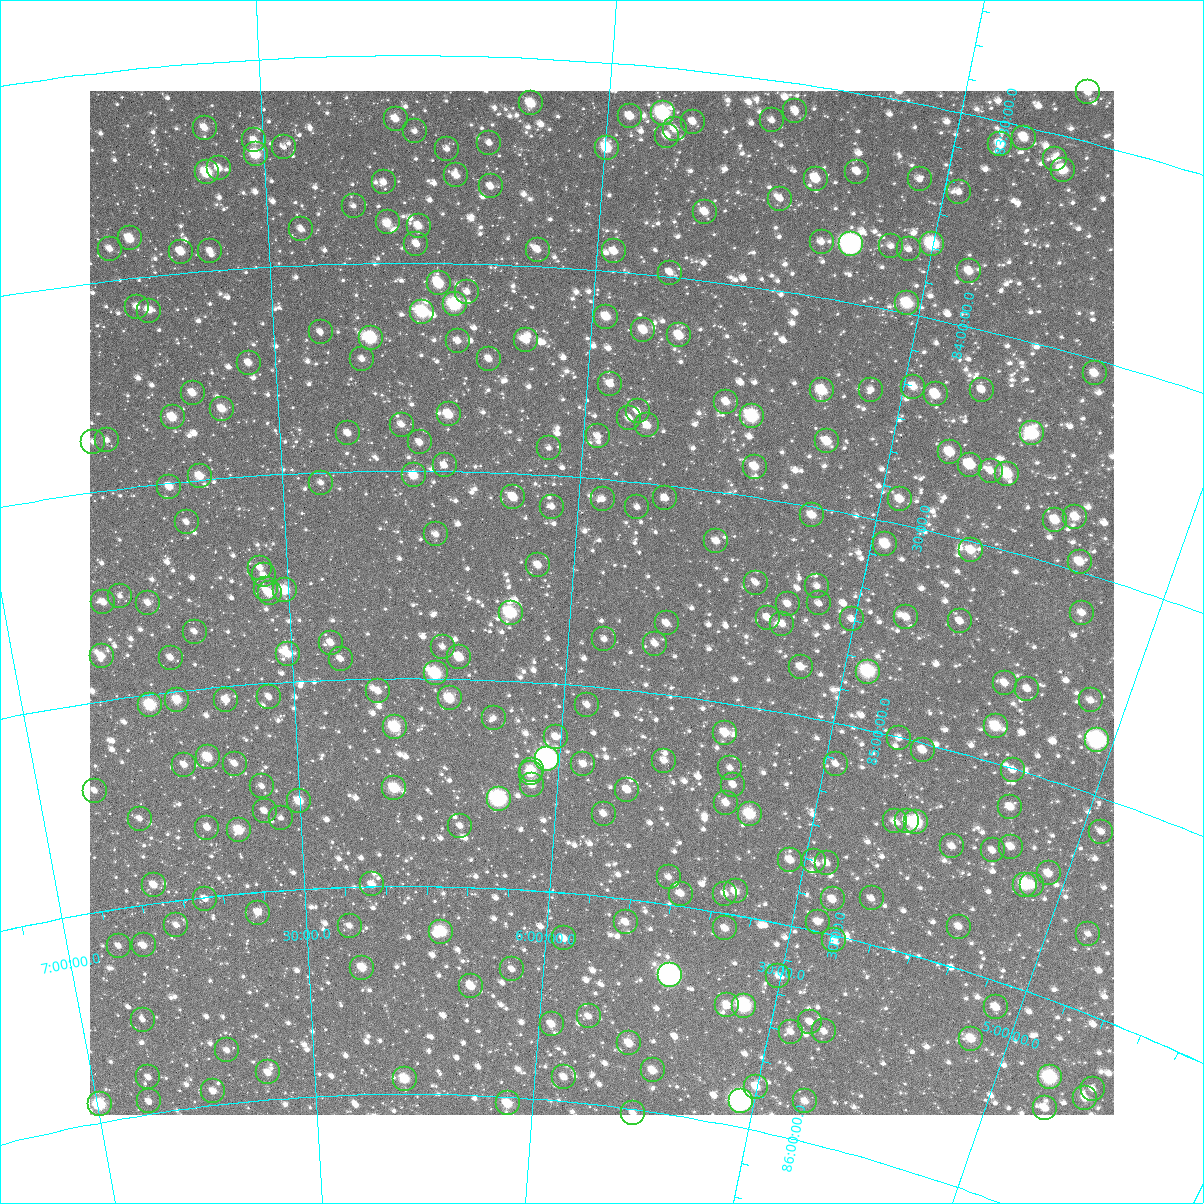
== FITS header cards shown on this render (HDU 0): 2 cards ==
NAXIS1  =                 1024
NAXIS2  =                 1024

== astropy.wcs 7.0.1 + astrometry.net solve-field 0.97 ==
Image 1024 x 1024 px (HDU 0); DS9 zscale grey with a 90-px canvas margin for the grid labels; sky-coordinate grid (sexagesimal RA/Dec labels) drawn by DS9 from the SOLVED WCS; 268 Tycho-2 reference stars matched to detected sources circled (green)
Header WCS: RA---TAN-SIP/DEC--TAN-SIP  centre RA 05:56:43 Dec +84:48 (89.18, +84.80 deg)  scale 8.66 arcsec/px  FOV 147.9' x 148.0'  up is +175 deg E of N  parity flipped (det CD > 0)
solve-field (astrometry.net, Tycho-2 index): VERIFIED the header's WCS against the Tycho-2 star catalogue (verified at 6 index scales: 17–268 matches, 0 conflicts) and refined it, rather than solving blind
Solved WCS: RA---TAN-SIP/DEC--TAN-SIP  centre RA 05:56:44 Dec +84:48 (89.18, +84.80 deg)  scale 8.66 arcsec/px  FOV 147.9' x 147.9'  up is +175 deg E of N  parity flipped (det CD > 0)
The solver's refit moves the header's centre by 1.3 arcsec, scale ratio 1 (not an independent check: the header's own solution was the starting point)
Tycho-2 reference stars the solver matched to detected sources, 268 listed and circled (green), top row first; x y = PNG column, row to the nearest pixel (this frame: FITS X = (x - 90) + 1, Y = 1024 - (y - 91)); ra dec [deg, ICRS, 3 dp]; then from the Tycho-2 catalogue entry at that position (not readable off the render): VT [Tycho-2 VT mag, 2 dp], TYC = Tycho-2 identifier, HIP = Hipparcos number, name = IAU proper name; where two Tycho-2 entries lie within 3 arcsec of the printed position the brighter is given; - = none
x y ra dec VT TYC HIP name
1088 92 79.977 +83.384 11.22 4617-426-1 - -
531 103 91.668 +83.609 9.93 4618-118-1 - -
795 111 85.987 +83.565 11.28 4617-172-1 - -
663 113 88.808 +83.610 8.18 4617-788-1 27993 -
630 116 89.510 +83.624 10.65 4617-1052-1 - -
396 119 94.595 +83.653 10.69 4618-594-1 - -
772 120 86.455 +83.596 12.43 4617-1832-1 - -
693 122 88.140 +83.623 11.42 4617-886-1 - -
205 128 98.760 +83.656 10.77 4618-39-1 - -
675 129 88.517 +83.645 11.37 4617-770-1 - -
415 131 94.176 +83.682 12.46 4618-403-1 - -
667 136 88.674 +83.663 10.76 4617-471-1 - -
1024 138 81.067 +83.526 10.27 4617-859-1 - -
254 140 97.693 +83.694 10.88 4618-728-1 - -
489 143 92.542 +83.707 11.50 4618-367-1 - -
1000 144 81.528 +83.554 10.28 4617-743-1 - -
284 147 97.049 +83.715 12.13 4618-359-1 - -
607 148 89.964 +83.704 9.64 4617-1808-1 - -
447 149 93.464 +83.725 11.78 4618-1272-1 - -
256 154 97.686 +83.727 9.45 4618-1231-1 - -
1055 159 80.305 +83.558 11.33 4617-220-1 - -
219 168 98.514 +83.756 11.05 4618-45-1 - -
1063 170 80.096 +83.579 9.76 4617-675-1 - -
207 172 98.787 +83.764 9.16 4618-711-1 31429 -
857 172 84.450 +83.686 11.30 4617-1272-1 - -
456 175 93.251 +83.788 10.99 4618-54-1 - -
816 179 85.319 +83.720 10.73 4617-1461-1 - -
920 179 83.078 +83.677 11.57 4617-114-1 - -
384 182 94.864 +83.805 11.62 4618-266-1 - -
491 186 92.479 +83.812 11.30 4618-142-1 - -
959 192 82.181 +83.688 12.50 4617-1416-1 - -
780 199 86.026 +83.780 11.77 4617-270-1 - -
354 206 95.548 +83.861 12.24 4618-575-1 - -
705 212 87.659 +83.835 10.87 4617-1208-1 - -
388 222 94.778 +83.901 11.52 4618-88-1 - -
419 226 94.087 +83.911 10.65 4618-109-1 - -
301 229 96.756 +83.913 11.25 4618-1425-1 - -
130 238 100.646 +83.904 9.91 4618-56-1 32128 -
822 242 84.967 +83.867 11.70 4617-1261-1 - -
416 244 94.132 +83.954 10.99 4618-530-1 - -
851 244 84.313 +83.861 7.14 4617-1504-1 26407 -
932 244 82.519 +83.823 8.64 4617-587-1 - -
891 246 83.418 +83.848 11.63 4617-533-1 - -
110 249 101.122 +83.923 11.39 4618-247-1 - -
909 249 83.013 +83.847 11.69 4617-2131-1 - -
538 250 91.353 +83.960 11.46 4618-337-1 - -
210 251 98.845 +83.953 11.63 4618-949-1 - -
614 251 89.613 +83.951 10.94 4617-353-1 - -
181 252 99.512 +83.948 10.50 4618-1128-1 - -
969 271 81.578 +83.869 10.59 4617-1527-1 - -
670 273 88.295 +83.990 11.88 4617-560-1 - -
439 283 93.611 +84.048 9.46 4618-894-1 - -
467 292 92.948 +84.067 11.24 4618-1428-1 - -
907 303 82.798 +83.976 9.22 4617-536-1 - -
455 304 93.235 +84.098 8.62 4618-1282-1 29499 -
137 307 100.654 +84.069 11.67 4618-264-1 - -
149 311 100.378 +84.082 10.94 4618-1044-1 - -
422 312 93.989 +84.117 8.72 4618-354-1 - -
606 317 89.669 +84.110 10.30 4617-1000-1 - -
643 330 88.774 +84.133 10.33 4617-616-1 - -
321 332 96.395 +84.163 11.98 4618-578-1 - -
679 335 87.927 +84.137 10.35 4617-574-1 - -
371 338 95.211 +84.179 9.39 4618-313-1 30166 -
526 340 91.521 +84.178 10.82 4618-312-1 - -
458 341 93.144 +84.186 11.06 4618-204-1 - -
362 359 95.424 +84.230 11.46 4618-6-1 - -
489 359 92.390 +84.227 11.14 4618-726-1 - -
249 363 98.142 +84.228 11.08 4618-243-1 - -
1095 373 78.224 +84.032 10.76 4617-19-1 - -
610 384 89.441 +84.270 11.26 4617-229-1 - -
913 387 82.264 +84.169 10.72 4617-102-1 - -
822 390 84.382 +84.220 9.59 4617-406-1 - -
871 390 83.236 +84.196 12.37 4617-139-1 - -
982 390 80.675 +84.140 11.36 4617-40-1 - -
193 393 99.539 +84.289 10.62 4618-16-1 - -
936 394 81.716 +84.175 10.12 4617-324-1 - -
726 402 86.616 +84.282 10.87 4617-218-1 - -
222 409 98.859 +84.333 10.47 4618-214-1 - -
638 411 88.723 +84.330 11.52 4617-330-1 - -
449 414 93.329 +84.363 10.06 4618-213-1 - -
752 416 85.950 +84.308 8.49 4617-109-1 - -
173 417 100.083 +84.343 10.61 4618-579-1 - -
629 418 88.907 +84.349 11.43 4617-354-1 - -
402 425 94.481 +84.389 11.31 4622-697-1 - -
647 425 88.452 +84.361 10.90 4617-369-1 - -
348 433 95.807 +84.408 11.45 4622-1071-1 - -
1032 433 79.258 +84.212 8.65 4617-711-1 24631 -
598 436 89.630 +84.398 11.44 4621-333-1 - -
107 440 101.737 +84.380 11.79 4622-721-1 - -
827 441 84.050 +84.339 10.50 4617-858-1 - -
93 442 102.082 +84.380 11.68 4622-687-1 - -
420 442 94.035 +84.431 11.17 4622-719-1 - -
549 448 90.826 +84.434 12.62 4622-984-1 - -
950 452 81.069 +84.304 10.08 4617-84-1 - -
445 465 93.410 +84.486 11.43 4622-1157-1 - -
970 465 80.526 +84.322 10.20 4617-168-1 - -
755 467 85.700 +84.427 10.75 4621-187-1 - -
991 471 80.002 +84.324 11.48 4617-150-1 - -
1007 474 79.589 +84.321 9.63 4617-15-1 - -
414 475 94.176 +84.511 10.34 4622-813-1 - -
200 476 99.554 +84.490 10.39 4622-1106-1 - -
321 483 96.523 +84.525 11.75 4622-775-1 - -
169 487 100.333 +84.509 10.65 4622-818-1 - -
513 497 91.648 +84.558 11.64 4622-715-1 - -
665 498 87.810 +84.530 11.35 4621-113-1 - -
603 499 89.388 +84.547 12.23 4621-405-1 - -
900 499 82.011 +84.441 10.54 4621-89-1 - -
552 507 90.656 +84.575 11.73 4622-688-1 - -
637 507 88.494 +84.559 11.83 4621-359-1 - -
812 515 84.091 +84.520 10.73 4621-35-1 - -
1075 517 77.703 +84.377 10.71 4621-283-1 - -
1055 520 78.162 +84.397 10.38 4621-143-1 - -
187 522 99.990 +84.597 11.78 4622-1311-1 - -
436 534 93.600 +84.652 11.69 4622-1153-1 - -
716 541 86.390 +84.617 11.08 4621-1387-1 - -
885 544 82.132 +84.553 9.85 4621-5-1 - -
971 550 79.991 +84.521 10.48 4621-155-1 - -
1080 562 77.281 +84.477 10.56 4621-239-1 - -
538 565 90.917 +84.718 11.08 4622-1183-1 - -
260 568 98.194 +84.721 11.39 4622-632-1 - -
264 575 98.105 +84.741 11.53 4622-817-1 - -
756 583 85.214 +84.703 11.76 4621-1264-1 - -
817 586 83.629 +84.686 11.61 4621-1388-1 - -
266 589 98.080 +84.775 11.66 4622-568-1 - -
285 590 97.580 +84.779 9.91 4622-805-1 - -
270 593 97.972 +84.784 10.76 4622-1272-1 - -
120 596 101.928 +84.756 12.09 4622-1120-1 - -
103 602 102.381 +84.765 11.07 4622-1185-1 - -
148 603 101.217 +84.780 11.16 4622-371-1 - -
819 603 83.498 +84.726 12.20 4621-1201-1 - -
788 604 84.303 +84.740 11.33 4621-1307-1 - -
511 613 91.582 +84.836 8.82 4622-1173-1 - -
1082 613 76.845 +84.593 11.51 4621-331-1 - -
906 617 81.192 +84.714 11.26 4621-1257-1 - -
768 618 84.763 +84.781 11.93 4621-1152-1 - -
852 619 82.585 +84.747 11.62 4621-1158-1 - -
960 621 79.809 +84.693 11.36 4621-1252-1 - -
667 623 87.397 +84.829 11.27 4621-1008-1 - -
782 624 84.352 +84.789 11.40 4621-1242-1 - -
195 632 100.060 +84.862 11.71 4622-974-1 - -
604 639 89.017 +84.883 11.63 4621-1147-1 - -
331 643 96.415 +84.910 11.15 4622-908-1 - -
655 644 87.643 +84.881 11.51 4621-1075-1 - -
443 647 93.383 +84.922 12.00 4622-871-1 - -
288 654 97.595 +84.934 10.89 4622-337-1 - -
102 656 102.635 +84.892 10.73 4622-949-1 - -
459 657 92.918 +84.948 10.21 4622-797-1 - -
171 658 100.782 +84.918 11.43 4622-555-1 - -
341 659 96.165 +84.950 11.72 4622-1189-1 - -
801 667 83.659 +84.884 11.25 4621-1063-1 - -
868 672 81.859 +84.863 8.58 4621-1133-1 - -
436 673 93.566 +84.987 8.87 4622-1308-1 29600 -
1005 683 78.239 +84.808 11.33 4621-1180-1 - -
1027 689 77.627 +84.806 11.37 4621-1356-1 - -
378 691 95.150 +85.031 11.15 4622-924-1 - -
269 697 98.191 +85.033 11.79 4622-534-1 - -
450 698 93.160 +85.047 9.67 4622-681-1 - -
177 700 100.736 +85.020 10.00 4622-648-1 - -
226 700 99.386 +85.032 10.92 4622-698-1 - -
1091 700 75.934 +84.787 11.54 4621-1145-1 - -
150 705 101.497 +85.026 8.92 4622-678-1 - -
587 705 89.322 +85.045 11.76 4621-1302-1 - -
494 718 91.909 +85.091 12.16 4622-1072-1 - -
996 726 78.161 +84.914 9.70 4621-1064-1 - -
395 727 94.699 +85.116 9.11 4622-1222-1 - -
725 733 85.400 +85.071 10.30 4621-777-1 - -
556 737 90.128 +85.127 11.24 4622-157-1 - -
899 738 80.629 +85.001 11.93 4621-618-1 - -
1097 740 75.427 +84.873 7.72 4621-1112-1 23392 -
923 750 79.915 +85.016 10.95 4621-1031-1 - -
208 757 100.048 +85.166 9.72 4622-1266-1 - -
547 759 90.334 +85.182 6.31 4622-699-1 28532 -
664 761 86.994 +85.158 11.26 4621-1120-1 - -
235 764 99.299 +85.187 11.54 4622-886-1 - -
583 764 89.286 +85.187 11.43 4621-306-1 - -
836 764 82.193 +85.096 11.66 4621-1074-1 - -
184 765 100.741 +85.177 11.14 4622-1030-1 - -
730 768 85.104 +85.153 11.81 4621-545-1 - -
532 770 90.752 +85.210 10.76 4622-583-1 - -
1013 770 77.371 +85.004 11.55 4621-656-1 - -
531 773 90.781 +85.219 10.74 4622-647-1 - -
532 785 90.721 +85.246 10.69 4622-1198-1 - -
733 785 84.945 +85.191 11.26 4621-1161-1 - -
262 786 98.565 +85.247 11.85 4622-260-1 - -
394 788 94.719 +85.265 9.58 4622-205-1 - -
627 790 87.953 +85.238 10.99 4621-971-1 - -
95 791 103.382 +85.210 12.13 4622-1226-1 - -
499 799 91.670 +85.285 7.61 4622-1024-1 28956 -
299 801 97.508 +85.288 10.12 4622-932-1 - -
726 803 85.059 +85.237 11.13 4621-496-1 - -
1010 807 77.128 +85.090 10.90 4621-1324-1 - -
265 811 98.545 +85.306 11.68 4622-720-1 - -
604 814 88.563 +85.302 11.33 4621-774-1 - -
750 814 84.329 +85.254 9.36 4621-204-1 - -
281 818 98.071 +85.326 11.86 4622-990-1 - -
140 819 102.209 +85.293 11.89 4622-170-1 - -
895 821 80.191 +85.199 11.21 4621-575-1 - -
907 821 79.845 +85.191 11.44 4621-1231-1 - -
916 822 79.592 +85.189 8.36 4621-992-1 24745 -
460 826 92.772 +85.353 11.44 4622-1144-1 - -
207 828 100.265 +85.335 11.57 4622-1040-1 - -
239 830 99.336 +85.347 9.76 4622-855-1 - -
1101 832 74.493 +85.077 12.11 4621-1021-1 - -
952 846 78.405 +85.221 11.54 4621-1002-1 - -
1011 847 76.780 +85.181 11.34 4621-731-1 - -
993 850 77.252 +85.203 11.76 4621-754-1 - -
790 860 82.912 +85.345 10.89 4621-276-1 - -
814 861 82.227 +85.336 12.51 4621-559-1 - -
827 863 81.831 +85.334 11.24 4621-741-1 - -
1049 873 75.513 +85.214 10.96 4621-662-1 - -
669 877 86.417 +85.435 12.28 4621-680-1 - -
372 884 95.419 +85.495 11.27 4622-988-1 - -
154 885 102.059 +85.456 11.11 4622-242-1 - -
1025 885 76.043 +85.259 9.23 4621-658-1 23577 -
1032 885 75.864 +85.253 10.83 4621-238-1 - -
736 891 84.346 +85.444 10.55 4621-606-1 - -
681 894 85.978 +85.470 11.50 4621-808-1 - -
725 894 84.651 +85.454 11.72 4621-1344-1 - -
872 898 80.299 +85.392 11.71 4621-890-1 - -
205 899 100.558 +85.504 11.46 4622-300-1 - -
833 899 81.431 +85.416 10.82 4621-290-1 - -
258 913 98.971 +85.549 10.86 4622-545-1 - -
626 922 87.536 +85.556 11.12 4621-920-1 - -
818 922 81.710 +85.477 10.95 4621-472-1 - -
176 925 101.532 +85.559 11.45 4622-655-1 - -
350 926 96.147 +85.593 12.03 4622-438-1 - -
959 927 77.550 +85.402 11.18 4621-284-1 - -
725 928 84.464 +85.536 10.97 4621-1287-1 - -
441 932 93.284 +85.609 9.19 4622-176-1 - -
1088 934 73.834 +85.319 12.34 4621-983-1 - -
564 938 89.413 +85.609 11.06 4621-450-1 - -
834 940 81.094 +85.512 11.69 4621-534-1 - -
144 945 102.638 +85.597 11.25 4622-602-1 - -
119 946 103.404 +85.589 11.53 4622-374-1 - -
362 968 95.779 +85.695 10.16 4622-865-1 - -
512 969 90.982 +85.693 11.52 4622-933-1 - -
670 975 85.954 +85.668 6.69 4621-1001-1 27015 -
778 976 82.571 +85.624 11.84 4621-358-1 - -
471 986 92.271 +85.738 10.59 4622-581-1 - -
727 1005 83.979 +85.716 11.31 4621-803-1 - -
744 1006 83.444 +85.711 8.19 4621-162-1 - -
996 1007 75.728 +85.560 11.02 4621-954-1 - -
589 1016 88.388 +85.791 11.48 4621-184-1 - -
143 1020 103.003 +85.773 12.42 4622-153-1 - -
810 1022 81.271 +85.716 11.99 4621-202-1 - -
552 1024 89.574 +85.818 11.00 4621-552-1 - -
824 1031 80.740 +85.730 11.91 4621-176-1 - -
791 1032 81.783 +85.749 12.14 4621-654-1 - -
971 1039 76.149 +85.650 10.17 4621-607-1 - -
629 1043 86.960 +85.843 10.59 4621-911-1 - -
227 1050 100.374 +85.872 11.96 4622-146-1 - -
653 1070 86.048 +85.901 10.61 4621-996-1 - -
268 1072 99.070 +85.935 10.80 4622-338-1 - -
148 1077 103.112 +85.912 11.67 4622-154-1 - -
564 1077 89.006 +85.942 10.92 4621-1065-1 - -
1050 1077 73.373 +85.675 8.41 4621-512-1 - -
405 1079 94.431 +85.964 9.85 4622-429-1 - -
756 1087 82.525 +85.896 10.48 4621-52-1 - -
1093 1089 71.972 +85.663 11.76 4621-840-1 - -
213 1091 100.996 +85.966 11.15 4622-1281-1 - -
1085 1098 72.084 +85.691 11.14 4621-562-1 - -
149 1101 103.214 +85.970 11.58 4622-391-1 - -
741 1101 82.951 +85.939 6.53 4621-522-1 25911 -
805 1101 80.810 +85.905 11.30 4621-551-1 - -
508 1103 90.863 +86.016 9.85 4622-263-1 - -
100 1104 104.883 +85.957 9.14 4622-358-1 - -
1045 1108 73.184 +85.748 10.60 4621-764-1 - -
633 1113 86.507 +86.009 11.86 4621-1378-1 - -